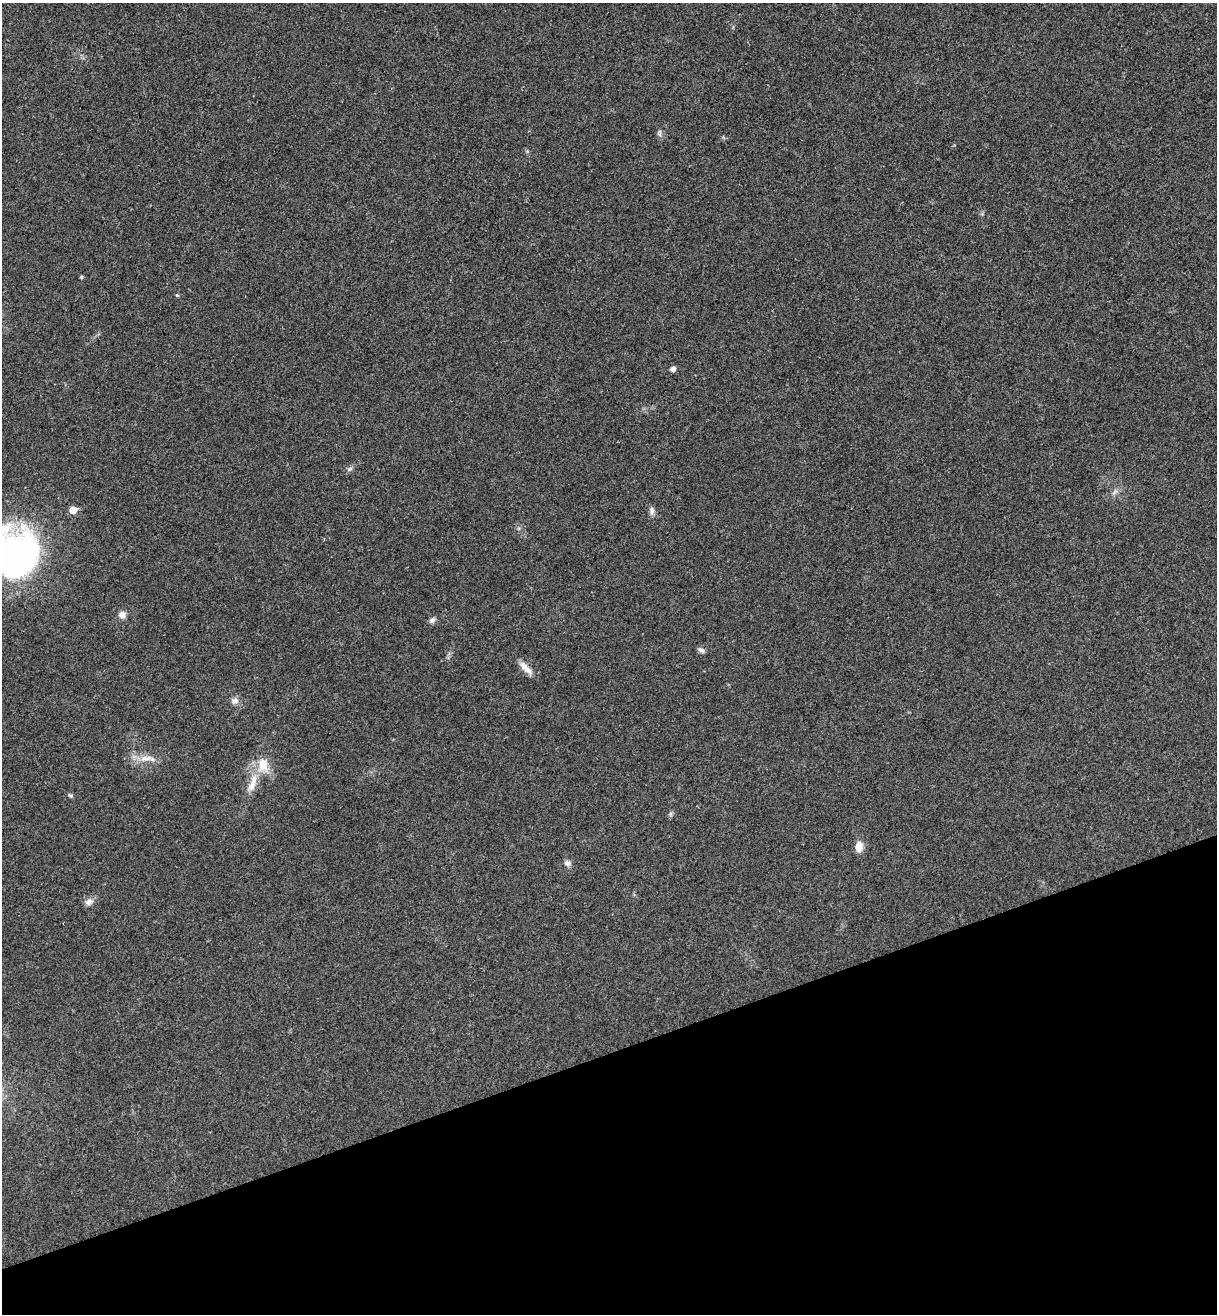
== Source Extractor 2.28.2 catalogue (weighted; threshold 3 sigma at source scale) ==
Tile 14 of 4 x 4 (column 2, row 4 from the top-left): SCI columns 1382-2596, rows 58-1369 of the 5322 x 5365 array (HDU 1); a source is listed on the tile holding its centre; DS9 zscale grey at full resolution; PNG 1219 x 1316 px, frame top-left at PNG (2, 3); no overlay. Shown black and unused: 20% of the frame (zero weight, under 3 of 4 exposures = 6% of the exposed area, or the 3 px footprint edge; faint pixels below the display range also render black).
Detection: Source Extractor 2.28.2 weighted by HDU 2 'WHT'; one run over the whole footprint, this tile lists its part. Background 0.0194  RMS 0.0064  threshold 0.0286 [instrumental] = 3 sigma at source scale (4.5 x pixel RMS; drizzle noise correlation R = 1.50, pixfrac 1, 0.05/0.05 arcsec/px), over >= 5 px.
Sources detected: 23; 1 inside a brighter object's white glare — not listed; the other 22 listed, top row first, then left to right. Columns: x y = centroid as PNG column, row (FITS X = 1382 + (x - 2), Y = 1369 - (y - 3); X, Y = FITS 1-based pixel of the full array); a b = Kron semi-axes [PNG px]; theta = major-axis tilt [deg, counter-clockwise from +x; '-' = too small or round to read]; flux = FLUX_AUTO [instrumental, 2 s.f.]
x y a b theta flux
660 134 9 4 -90 1.4
81 277 5 4 - 0.7
177 295 5 4 - 0.63
673 369 5 5 - 2.8
350 469 7 5 44 1.4
1115 492 11 3 40 1.5
73 510 6 5 - 8.9
652 511 12 6 89 2.2
18 554 57 38 -16 210
122 615 8 8 - 3.3
432 620 9 6 44 1.8
701 650 10 6 -30 1.8
525 668 20 7 -46 5.6
235 701 9 8 - 3
146 758 21 7 9 6.7
263 765 19 13 90 11
252 784 29 9 72 10
71 795 5 5 - 1.2
670 814 7 4 71 1.1
859 846 13 9 87 5.5
567 863 8 8 - 2.3
89 902 10 8 20 3.3
Isophote crosses this tile's border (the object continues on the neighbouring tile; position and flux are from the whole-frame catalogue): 1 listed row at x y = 18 554